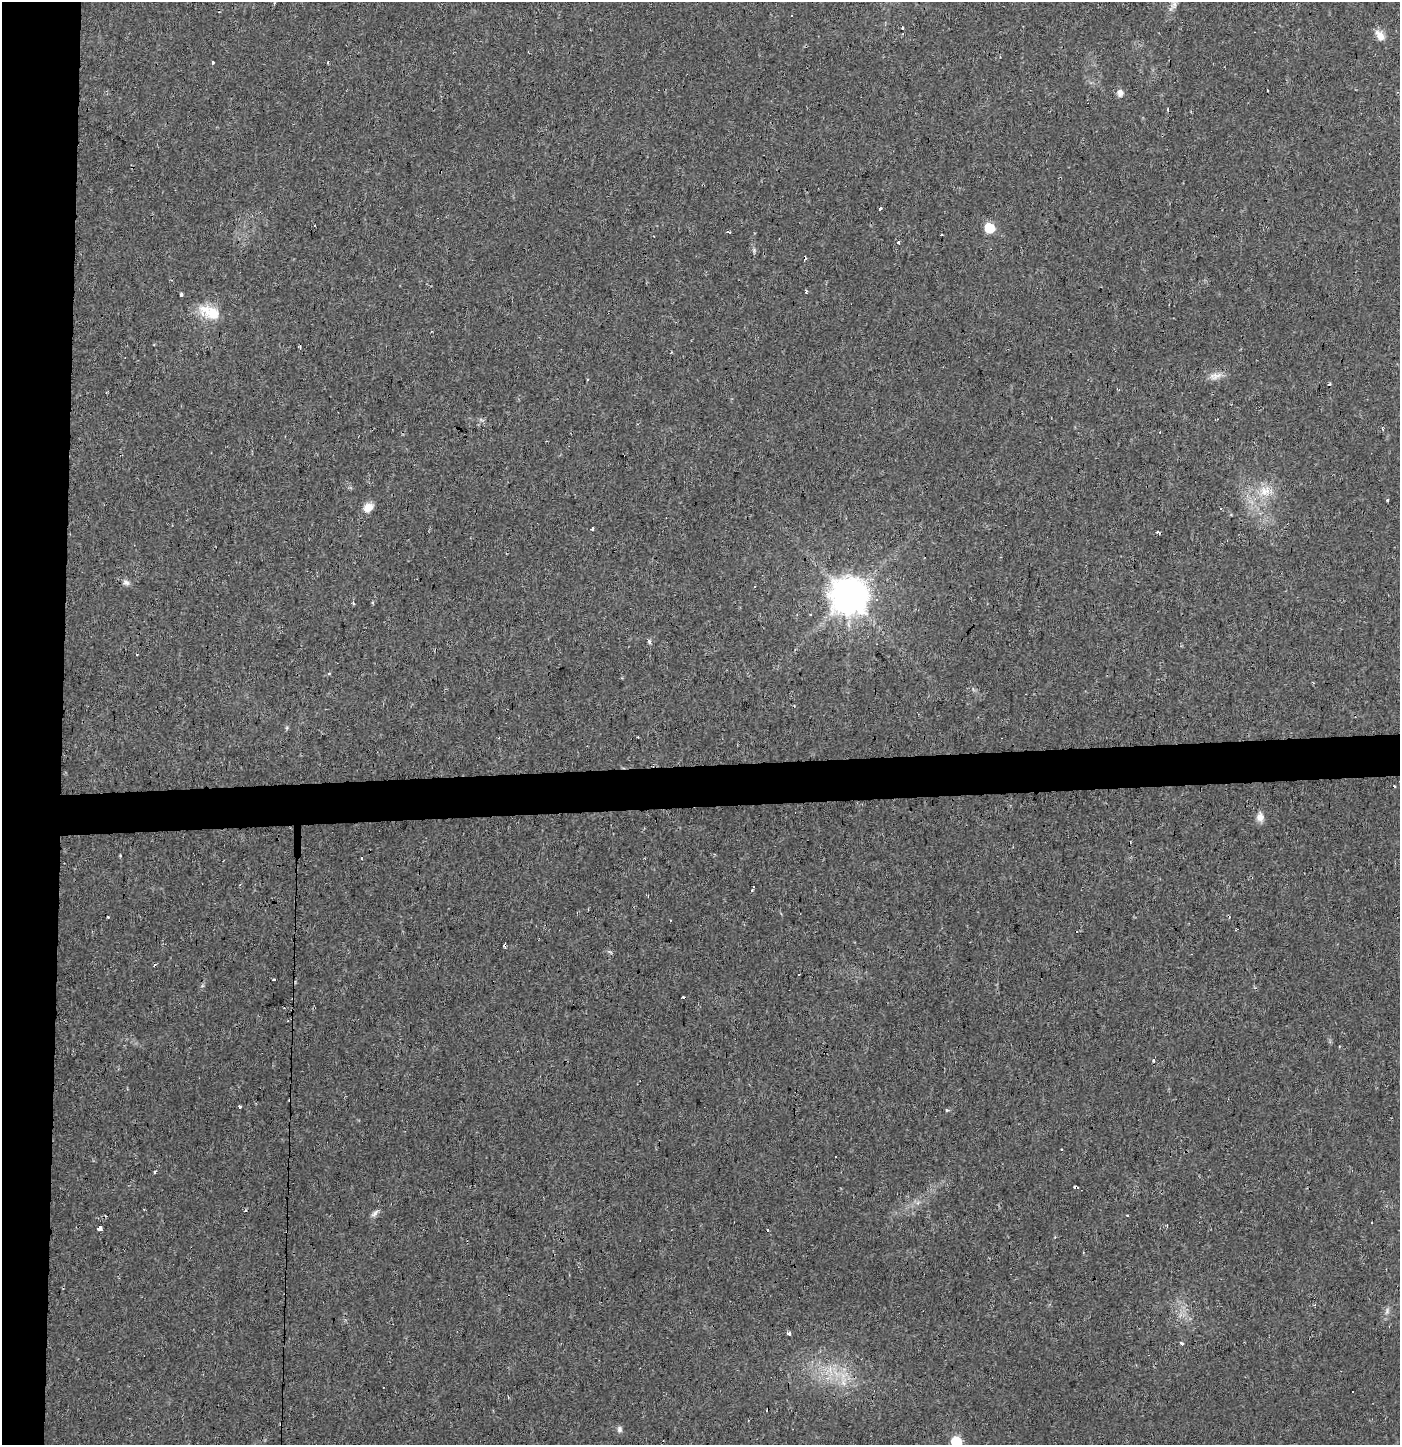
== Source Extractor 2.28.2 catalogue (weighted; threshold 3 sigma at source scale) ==
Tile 4 of 3 x 3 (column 1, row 2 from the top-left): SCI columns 1-1398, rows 1507-2949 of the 4199 x 4455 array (HDU 1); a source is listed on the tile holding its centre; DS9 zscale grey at full resolution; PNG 1402 x 1447 px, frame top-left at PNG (2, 2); no overlay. Shown black and unused: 7% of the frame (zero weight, under 2 of 3 exposures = <1% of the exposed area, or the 3 px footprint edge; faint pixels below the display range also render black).
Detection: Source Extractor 2.28.2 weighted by HDU 2 'WHT'; one run over the whole footprint, this tile lists its part. Background 0.016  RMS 0.003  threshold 0.0134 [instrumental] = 3 sigma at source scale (4.5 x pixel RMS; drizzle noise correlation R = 1.50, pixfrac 1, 0.0396/0.0396 arcsec/px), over >= 5 px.
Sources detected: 81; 27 cosmic-ray / hot-pixel residue — not listed; the other 54 listed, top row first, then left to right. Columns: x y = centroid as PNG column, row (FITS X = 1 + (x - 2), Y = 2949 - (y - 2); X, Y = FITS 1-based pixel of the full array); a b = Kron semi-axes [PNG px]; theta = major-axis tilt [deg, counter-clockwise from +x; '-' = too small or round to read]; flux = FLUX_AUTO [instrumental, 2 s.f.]
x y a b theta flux
902 27 3 3 - 0.87
1380 36 15 9 -55 2.7
212 62 3 3 - 1.9
328 62 3 3 - 1.6
1120 93 7 5 72 2
880 208 4 3 - 2.6
989 228 6 6 - 14
728 231 5 3 - 2.8
898 242 3 3 - 3.2
754 250 7 5 -84 0.61
806 291 4 3 - 0.51
181 294 3 3 - 2.3
210 313 29 14 -19 8.1
671 352 3 3 - 0.26
1215 376 19 9 12 2.5
1329 384 4 3 - 0.39
1160 432 3 2 - 0.31
1265 491 20 15 35 6.5
1387 500 4 3 - 0.3
368 507 12 9 35 2.9
592 529 3 3 - 1
1158 532 3 3 - 0.81
126 582 9 7 -35 1.1
849 596 11 10 - 780
353 603 5 3 - 0.33
649 641 6 4 -73 0.65
329 673 4 3 - 0.34
287 728 6 4 89 0.4
638 737 2 2 - 0.34
1260 817 13 10 -88 2
361 858 3 3 - 2.6
240 885 3 3 - 0.29
753 886 3 3 - 1.2
751 891 3 3 - 0.56
108 917 3 3 - 0.47
1236 930 4 3 - 0.35
610 952 9 3 -30 0.44
274 980 3 3 - 1.3
1154 1060 3 3 - 1.5
240 1107 4 3 - 1
1061 1149 2 2 - 0.29
155 1172 4 3 - 1.3
246 1211 4 2 - 0.49
375 1213 13 6 43 1.2
1127 1215 3 2 - 0.48
1167 1226 3 3 - 0.32
100 1228 4 3 - 11
1387 1311 10 6 71 1.1
789 1333 4 3 - 1.2
1181 1344 4 3 - 0.83
829 1370 19 8 51 4.2
844 1381 15 6 80 2.4
619 1429 8 6 -87 0.98
956 1442 6 6 - 16
Isophote crosses this tile's border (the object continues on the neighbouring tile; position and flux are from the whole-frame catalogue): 1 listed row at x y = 956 1442
Unlisted compact peaks at least as high as the median listed source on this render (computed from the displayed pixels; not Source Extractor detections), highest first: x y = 947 1110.